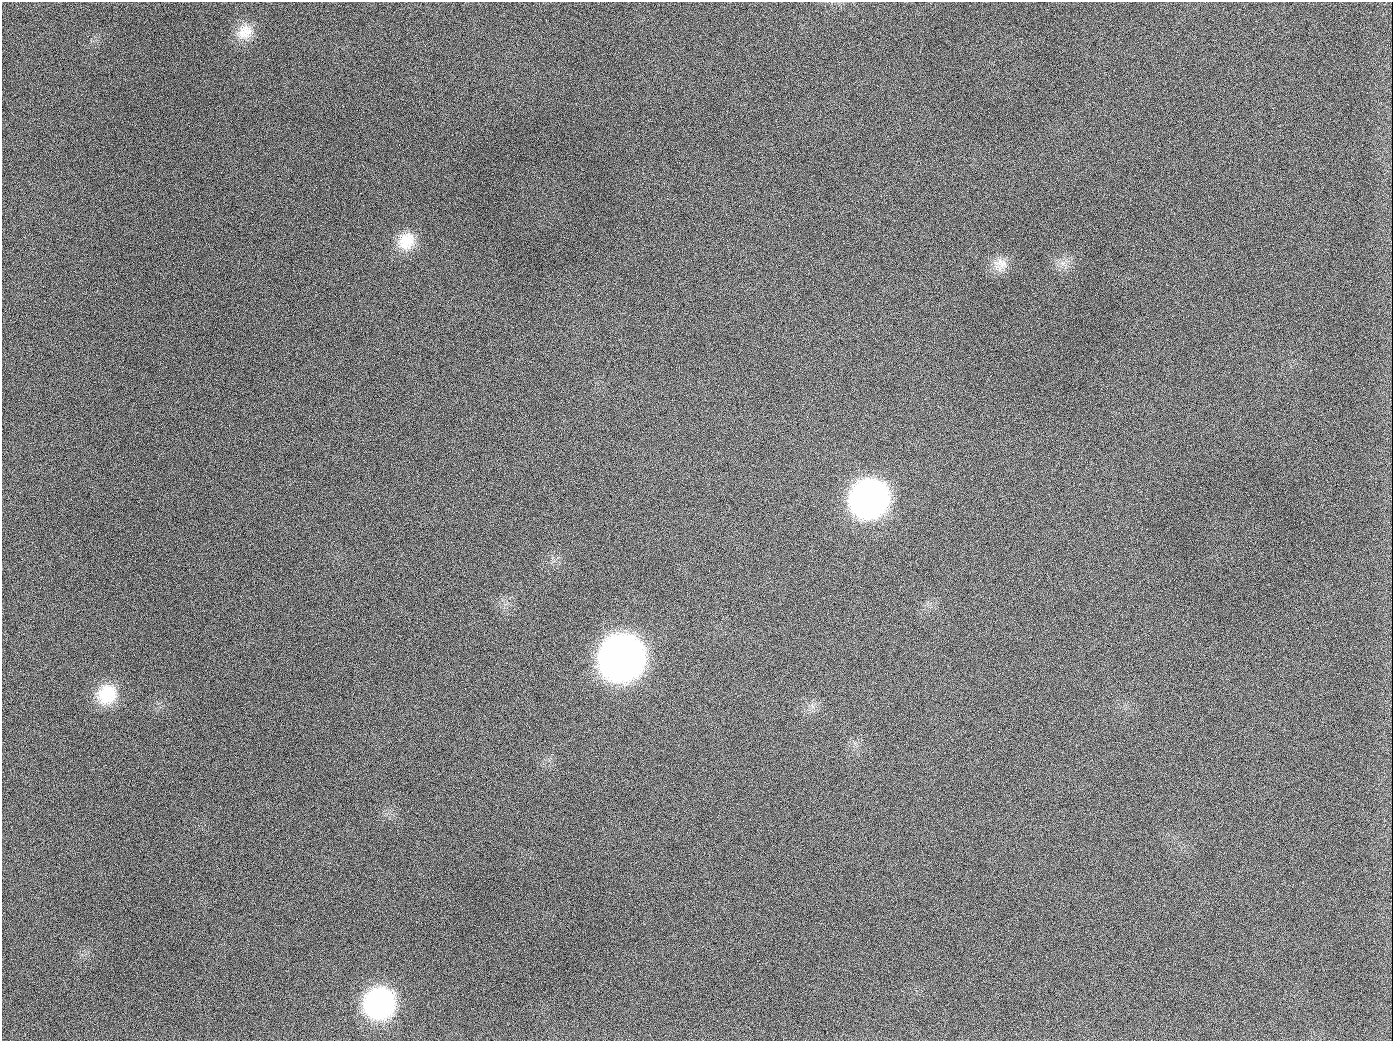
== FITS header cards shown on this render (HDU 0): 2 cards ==
NAXIS1  =                 1391
NAXIS2  =                 1039

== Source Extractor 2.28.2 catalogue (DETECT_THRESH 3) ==
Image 1391 x 1039 px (HDU 0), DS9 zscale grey, 1 PNG px = 1 image px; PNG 1395 x 1043 px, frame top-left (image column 1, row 1039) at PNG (2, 2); no overlay
Background 1450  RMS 68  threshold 203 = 3 sigma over >= 5 px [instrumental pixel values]
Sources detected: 10; all 10 listed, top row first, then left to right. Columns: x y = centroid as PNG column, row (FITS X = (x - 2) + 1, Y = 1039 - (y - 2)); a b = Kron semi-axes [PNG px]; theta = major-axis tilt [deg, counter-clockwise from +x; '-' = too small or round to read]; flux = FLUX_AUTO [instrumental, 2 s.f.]
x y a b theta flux
245 32 22 19 44 9.3e+04
189 126 2 2 - 5.8e+03
406 241 24 21 56 1.2e+05
1000 264 19 18 - 6.8e+04
654 407 2 2 - 3.4e+03
870 498 26 24 45 2.4e+06
622 658 27 26 - 5.3e+06
107 694 24 22 48 1.7e+05
380 1003 24 23 - 9.4e+05
944 1026 3 2 - 3.8e+03